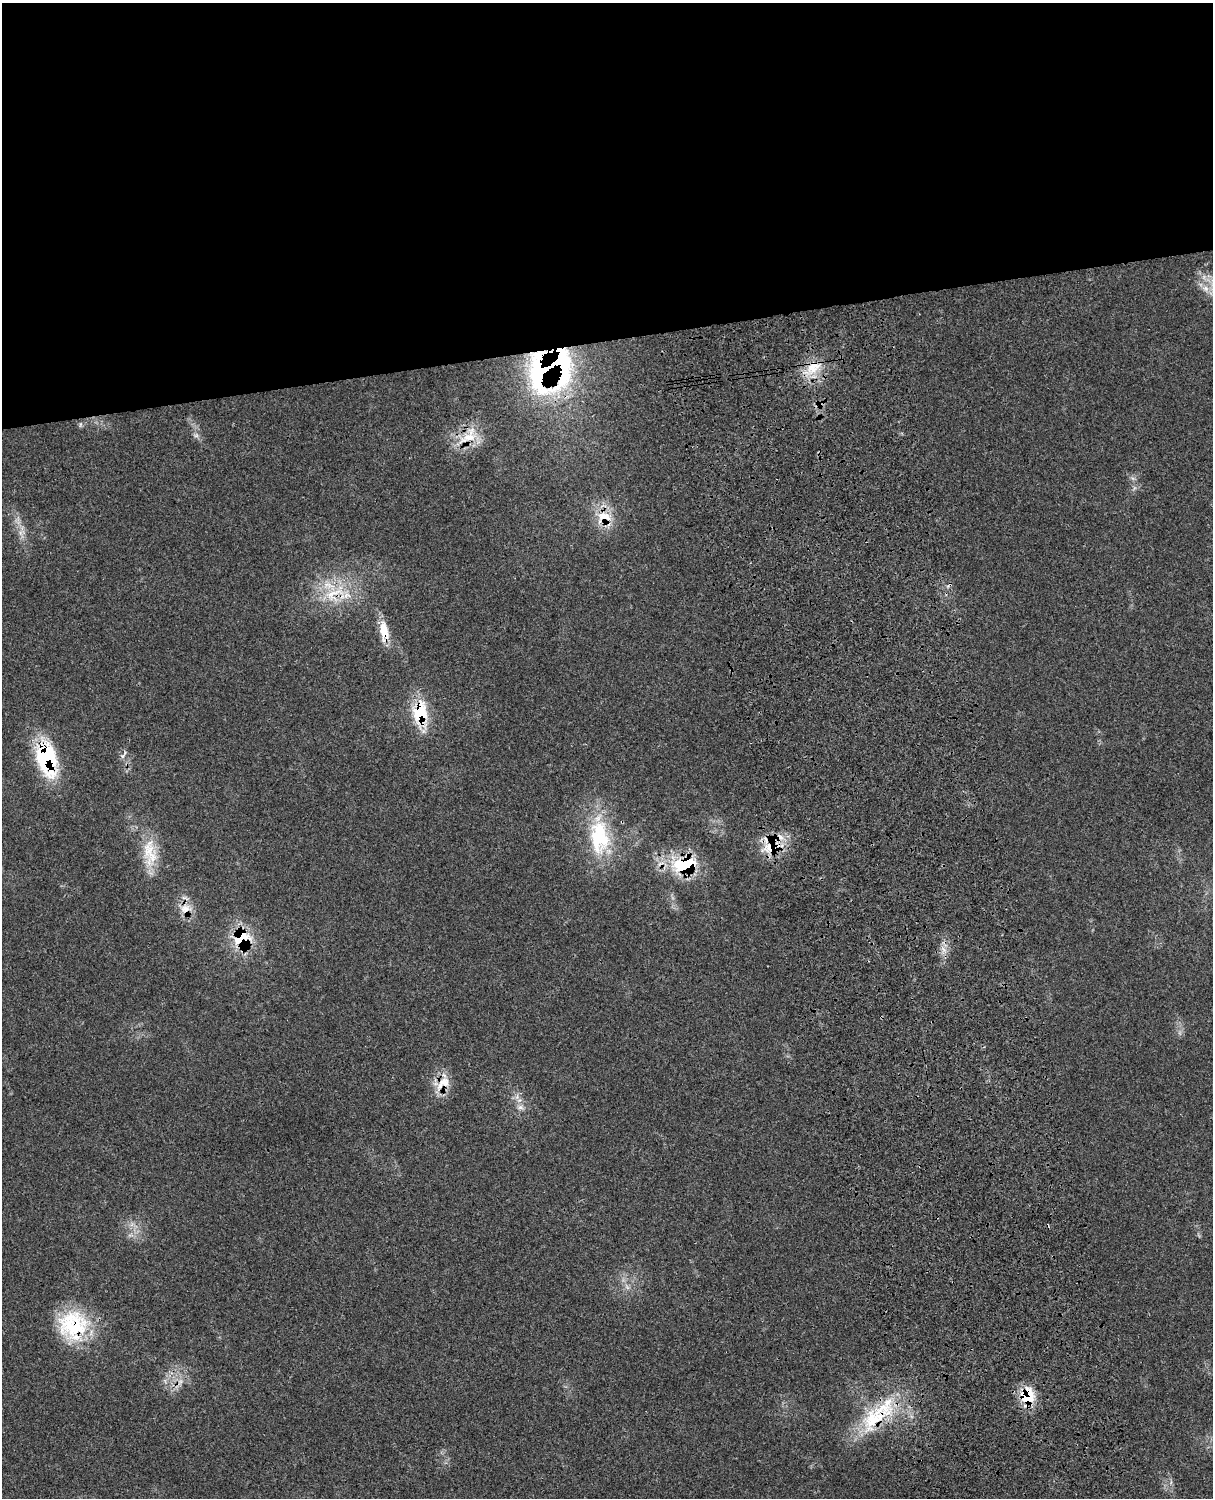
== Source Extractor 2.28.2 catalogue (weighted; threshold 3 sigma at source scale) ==
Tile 2 of 4 x 3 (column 2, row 1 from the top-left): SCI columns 1334-2544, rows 3269-4764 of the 5084 x 4927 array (HDU 1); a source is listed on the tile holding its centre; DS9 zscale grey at full resolution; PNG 1215 x 1500 px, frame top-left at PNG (2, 3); no overlay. Shown black and unused: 23% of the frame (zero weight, under 3 of 4 exposures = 6% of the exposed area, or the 3 px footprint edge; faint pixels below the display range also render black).
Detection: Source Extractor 2.28.2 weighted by HDU 2 'WHT'; one run over the whole footprint, this tile lists its part. Background 0.0791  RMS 0.0058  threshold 0.0263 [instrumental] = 3 sigma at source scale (4.5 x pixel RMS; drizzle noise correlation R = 1.50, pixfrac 1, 0.05/0.05 arcsec/px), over >= 5 px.
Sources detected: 31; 1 too faint to see at this stretch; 2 cosmic-ray / hot-pixel residue — not listed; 3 inside a brighter listed object's ellipse — not listed separately; the other 25 listed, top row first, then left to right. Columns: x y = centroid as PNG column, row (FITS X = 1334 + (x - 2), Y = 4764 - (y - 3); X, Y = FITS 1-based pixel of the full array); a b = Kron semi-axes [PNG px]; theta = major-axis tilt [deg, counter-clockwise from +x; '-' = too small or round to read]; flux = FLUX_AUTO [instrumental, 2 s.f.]
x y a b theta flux
1206 288 8 8 - 3.5
562 366 71 30 87 110
813 368 29 16 43 16
80 424 6 4 71 0.92
468 436 35 16 38 17
604 517 24 16 3 14
20 533 8 5 -89 2.1
334 594 40 20 33 28
384 632 26 14 -81 11
420 713 34 19 -86 26
47 758 40 21 -77 50
599 837 52 29 -86 46
770 848 28 16 8 17
148 850 34 18 77 17
684 865 40 21 9 34
185 909 17 12 11 7.3
242 938 25 23 58 25
943 949 7 4 -71 2.2
444 1082 26 13 11 10
520 1108 9 4 -8 1.8
627 1287 8 5 -45 1.8
73 1325 38 37 - 46
180 1382 7 6 - 2.2
1027 1396 22 19 -88 16
875 1418 58 26 37 46
Overlapping masked pixels (flux is a lower limit): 16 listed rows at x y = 562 366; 813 368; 468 436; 604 517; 334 594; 384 632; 420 713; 47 758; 770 848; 684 865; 185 909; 242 938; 444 1082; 73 1325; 1027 1396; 875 1418
Unlisted compact peaks at least as high as the median listed source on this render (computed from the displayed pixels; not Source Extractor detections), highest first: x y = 122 756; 1204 277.